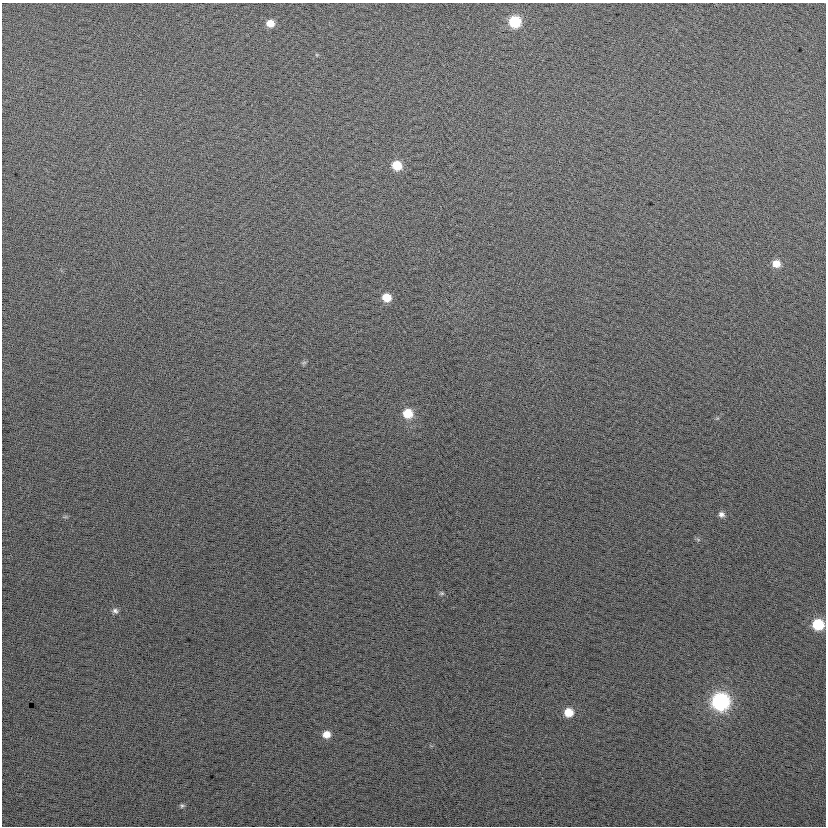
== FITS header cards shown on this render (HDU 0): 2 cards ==
NAXIS1  =                  824
NAXIS2  =                  824

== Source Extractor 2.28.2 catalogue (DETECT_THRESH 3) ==
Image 824 x 824 px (HDU 0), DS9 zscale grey, 1 PNG px = 1 image px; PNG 828 x 828 px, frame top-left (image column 1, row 824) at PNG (2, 3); no overlay
Background 24.6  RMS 14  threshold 42.5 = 3 sigma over >= 5 px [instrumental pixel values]
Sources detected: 16; all 16 listed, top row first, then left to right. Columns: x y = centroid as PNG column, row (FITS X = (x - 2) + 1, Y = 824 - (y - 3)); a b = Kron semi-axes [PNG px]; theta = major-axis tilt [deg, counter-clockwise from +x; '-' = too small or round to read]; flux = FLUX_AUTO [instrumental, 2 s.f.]
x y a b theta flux
515 22 8 8 - 49000
270 23 7 7 - 9900
397 165 8 8 - 21000
776 264 8 7 - 10000
387 297 8 7 - 16000
304 362 7 4 2 1600
408 413 9 8 - 20000
721 514 7 6 - 3800
65 517 7 4 18 1400
442 593 7 5 0 1600
115 611 7 6 - 2900
818 624 8 8 - 43000
720 702 10 9 - 220000
569 712 8 8 - 16000
326 734 8 7 - 9500
182 805 7 5 -7 1900